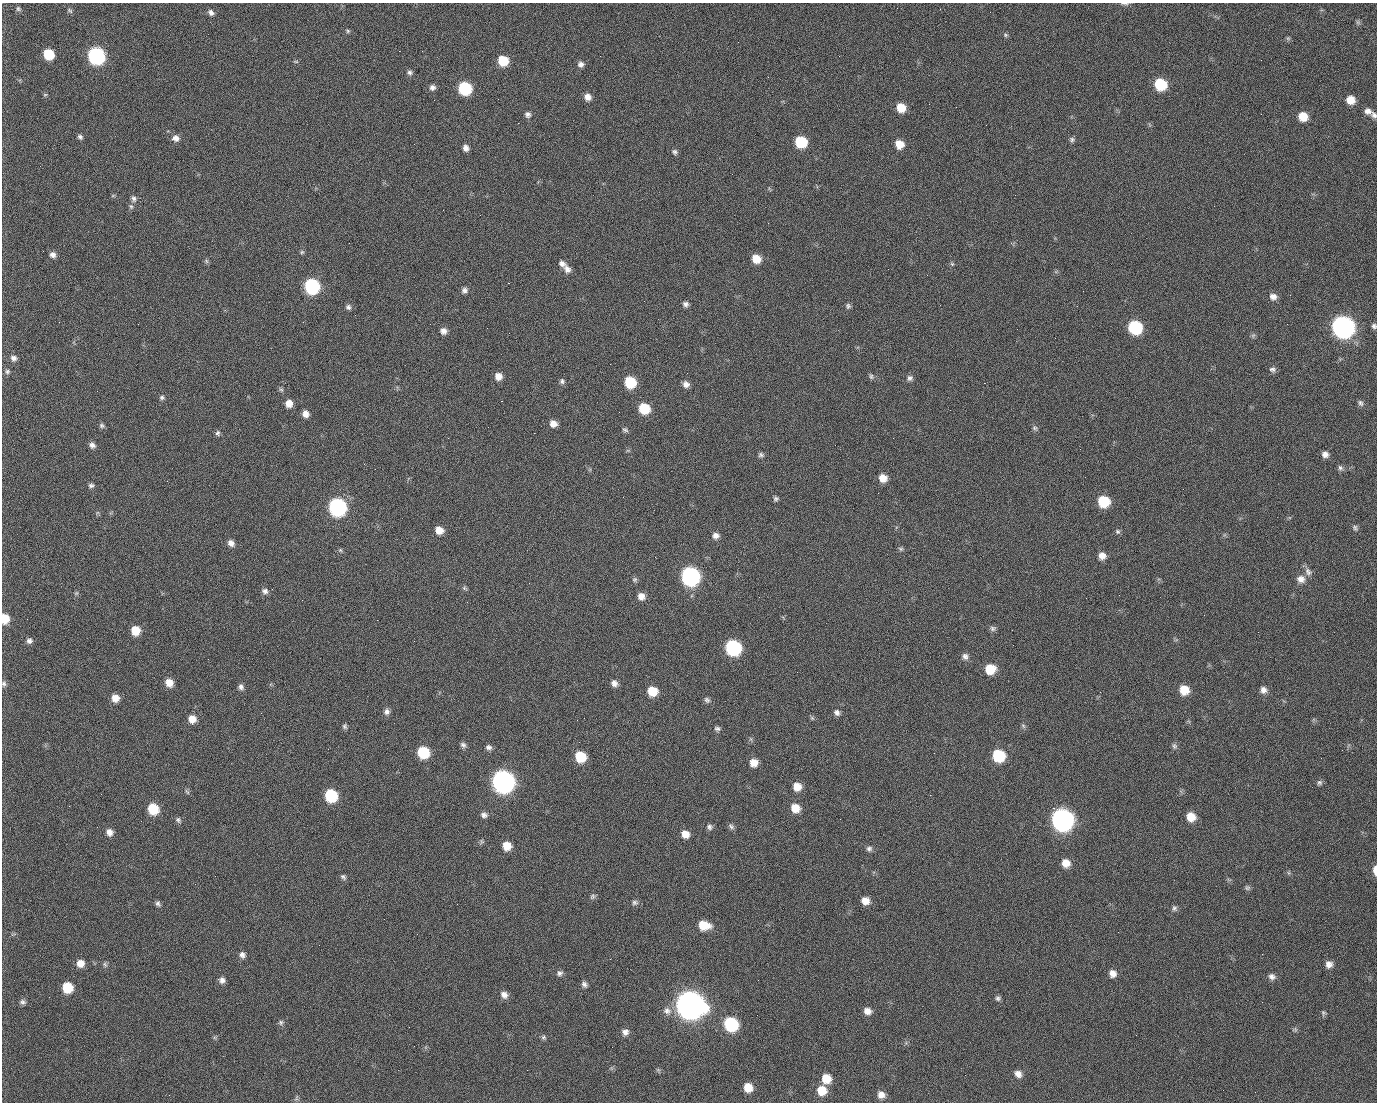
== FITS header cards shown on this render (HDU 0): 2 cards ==
NAXIS1  =                 1375 / length of data axis 1
NAXIS2  =                 1100 / length of data axis 2

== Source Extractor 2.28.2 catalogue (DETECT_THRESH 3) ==
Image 1375 x 1100 px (HDU 0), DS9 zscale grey, 1 PNG px = 1 image px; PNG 1379 x 1104 px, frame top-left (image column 1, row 1100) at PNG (2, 3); no overlay
Background 1460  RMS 29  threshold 88.1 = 3 sigma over >= 5 px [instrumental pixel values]
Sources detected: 222; all 222 listed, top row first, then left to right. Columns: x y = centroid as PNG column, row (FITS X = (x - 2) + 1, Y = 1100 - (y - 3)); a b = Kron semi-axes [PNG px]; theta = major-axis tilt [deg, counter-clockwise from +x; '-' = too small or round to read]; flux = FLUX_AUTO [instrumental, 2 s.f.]
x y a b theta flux
1124 3 11 3 -1 4.1e+03
18 9 7 6 - 4.2e+03
71 12 6 3 -43 6.6e+03
211 12 8 6 -45 7.6e+03
990 12 2 2 - 1.5e+03
1358 22 7 5 -46 3.6e+03
348 31 6 5 - 3.2e+03
1005 35 7 5 -22 3.4e+03
1288 38 6 5 - 2.9e+03
399 51 2 2 - 2.3e+04
49 54 8 7 - 7.3e+04
96 56 9 9 - 5.1e+05
296 61 7 3 -8 2.3e+03
503 61 8 8 - 5.8e+04
581 64 7 7 - 7.7e+03
410 72 7 6 - 5.5e+03
1160 84 9 8 - 1.0e+05
432 87 7 7 - 7.4e+03
465 88 8 8 - 1.8e+05
45 95 6 4 1 2.3e+03
588 97 8 7 - 1.3e+04
498 99 2 2 - 1.1e+03
434 100 3 2 - 4.3e+03
1350 100 8 8 - 2.6e+04
929 104 2 2 - 8.1e+02
901 108 8 7 - 3.6e+04
1368 111 10 8 -21 1.0e+04
528 114 8 7 - 6.7e+03
1374 115 9 6 -52 6.7e+03
1303 117 8 8 - 3.5e+04
518 123 2 2 - 2.6e+04
80 137 6 5 - 4.9e+03
176 138 9 8 - 1.1e+04
1072 140 7 7 - 4.6e+03
801 142 8 8 - 9.2e+04
899 144 8 7 - 3.1e+04
466 148 7 6 - 9.9e+03
675 152 7 7 - 5.1e+03
113 195 6 4 19 2.2e+03
1015 195 2 2 - 7.0e+03
134 199 9 7 -72 6.9e+03
131 206 7 5 -63 4.1e+03
302 252 6 5 - 3.0e+03
53 255 7 7 - 9.1e+03
756 259 8 7 - 3.2e+04
206 261 7 4 -88 3.3e+03
562 263 9 7 -46 8.7e+03
952 264 6 5 - 3.0e+03
567 269 10 8 -59 1.1e+04
927 275 2 2 - 1.1e+03
508 283 2 2 - 5.7e+04
312 286 9 8 - 3.1e+05
464 290 7 6 - 7.2e+03
1083 291 2 2 - 3.4e+03
1290 295 2 2 - 2.4e+03
1273 297 9 8 - 1.1e+04
686 304 7 6 - 6.5e+03
848 306 7 6 - 4.5e+03
348 307 7 6 - 5.4e+03
355 315 2 2 - 1.1e+03
59 322 3 2 - 1.5e+03
1287 324 2 2 - 1.3e+03
1374 326 6 5 - 5.0e+03
1135 327 9 8 - 1.8e+05
1343 327 10 10 - 1.4e+06
443 331 8 7 - 1.0e+04
1253 335 7 5 78 3.8e+03
14 358 8 7 - 8.9e+03
1272 369 9 7 -11 6.4e+03
7 371 7 7 - 5.3e+03
498 376 8 7 - 1.6e+04
871 376 8 5 -68 4.2e+03
910 378 8 7 - 6.4e+03
562 381 7 6 - 5.1e+03
630 382 8 8 - 9.1e+04
984 383 2 2 - 2.1e+04
686 384 8 7 - 1.1e+04
281 390 7 5 -52 3.7e+03
97 391 2 2 - 1.4e+03
162 397 7 6 - 4.4e+03
501 401 3 2 - 5.9e+04
289 403 7 7 - 1.9e+04
1360 403 8 6 -64 5.3e+03
644 408 9 8 - 6.9e+04
305 414 7 6 - 1.4e+04
553 424 8 7 - 1.5e+04
102 426 8 6 -33 4.7e+03
1035 428 8 6 -19 4.3e+03
625 430 8 5 -26 4.3e+03
218 433 7 6 - 4.8e+03
92 445 8 6 -49 8.1e+03
1325 454 7 7 - 9.6e+03
761 455 8 6 -8 4.9e+03
1340 468 8 7 - 5.5e+03
883 478 8 8 - 2.1e+04
91 485 7 6 - 5.2e+03
623 497 2 2 - 3.3e+03
776 499 6 5 - 4.5e+03
1103 501 9 8 - 8.9e+04
337 507 9 9 - 5.6e+05
1355 528 8 6 -59 4.7e+03
439 530 8 7 - 2.1e+04
1117 531 7 6 - 4.4e+03
716 536 8 8 - 9.6e+03
231 543 9 7 -47 1.1e+04
901 549 7 5 -10 3.7e+03
340 550 5 5 - 2.9e+03
1102 556 8 8 - 1.5e+04
655 557 2 2 - 1.0e+03
1308 572 12 9 -57 9.9e+03
690 576 10 9 - 6.7e+05
635 579 7 6 - 4.0e+03
1301 579 10 9 - 1.4e+04
464 588 8 5 -36 3.6e+03
265 591 8 7 - 7.8e+03
76 593 6 5 - 3.0e+03
641 596 8 7 - 1.4e+04
5 619 8 7 - 3.9e+04
27 619 2 2 - 4.1e+03
377 620 2 2 - 1.2e+04
993 628 8 7 - 5.4e+03
135 630 8 7 - 3.9e+04
29 641 7 7 - 6.7e+03
414 641 2 2 - 9.8e+02
733 648 9 9 - 3.2e+05
965 656 9 7 -65 8.2e+03
990 669 9 8 - 4.5e+04
169 683 8 8 - 2.1e+04
614 683 8 7 - 1.1e+04
4 684 8 6 86 5.1e+03
241 687 8 7 - 6.8e+03
1184 690 9 8 - 3.8e+04
1263 690 9 8 - 1.1e+04
652 691 8 8 - 4.4e+04
115 698 8 7 - 2.0e+04
707 700 8 7 - 5.6e+03
387 712 8 7 - 7.9e+03
837 712 8 7 - 7.4e+03
812 718 7 4 -45 3.1e+03
192 719 8 8 - 2.1e+04
345 726 7 6 - 4.1e+03
1023 726 7 5 -47 3.6e+03
717 729 7 6 - 5.3e+03
751 739 6 4 -71 3.0e+03
463 745 8 6 -80 6.4e+03
1174 746 9 7 -78 5.3e+03
488 747 7 6 - 6.7e+03
423 752 8 8 - 9.6e+04
934 753 2 2 - 2.0e+03
998 756 9 8 - 1.1e+05
580 757 9 8 - 7.1e+04
754 763 8 8 - 2.1e+04
503 781 10 10 - 1.5e+06
1319 782 7 7 - 4.8e+03
797 787 8 8 - 2.3e+04
187 792 9 3 -56 3.3e+03
101 794 2 2 - 2.7e+03
930 795 2 2 - 8.6e+03
331 796 9 8 - 1.3e+05
69 806 2 2 - 1.0e+03
795 808 9 8 - 2.9e+04
1053 808 2 2 - 1.7e+04
153 809 8 8 - 7.1e+04
484 815 8 7 - 7.5e+03
1191 817 9 8 - 3.0e+04
178 820 8 6 -53 4.8e+03
1062 820 11 10 - 1.5e+06
731 826 9 5 -41 5.3e+03
709 827 8 7 - 6.3e+03
109 832 8 8 - 1.2e+04
685 834 8 7 - 1.9e+04
482 842 7 5 -73 3.5e+03
507 846 8 8 - 2.6e+04
869 849 8 7 - 5.9e+03
1066 863 9 8 - 2.2e+04
1375 870 9 4 -88 1.4e+04
343 877 8 6 -41 4.9e+03
1247 888 7 6 - 4.3e+03
593 896 8 6 46 4.6e+03
865 901 8 7 - 1.8e+04
635 902 8 7 - 6.0e+03
158 904 7 6 - 5.4e+03
457 904 2 2 - 1.4e+03
1174 908 8 6 -69 5.1e+03
229 921 2 2 - 7.7e+02
704 925 11 8 -12 4.1e+04
1118 932 2 2 - 2.7e+03
242 955 8 7 - 8.2e+03
610 959 3 2 - 2.8e+03
80 963 8 8 - 1.8e+04
105 964 8 5 -50 4.3e+03
1329 964 8 8 - 1.1e+04
560 973 8 7 - 6.3e+03
1113 974 8 8 - 1.2e+04
1272 976 9 7 -23 8.5e+03
222 980 8 7 - 8.6e+03
758 980 2 2 - 1.8e+03
584 984 8 6 -56 6.4e+03
67 987 8 8 - 5.8e+04
504 995 9 7 -41 1.2e+04
998 998 6 6 - 4.9e+03
23 1002 8 6 -2 5.8e+03
690 1005 12 11 - 3.5e+06
667 1011 12 10 -26 1.4e+04
867 1011 9 7 -25 1.3e+04
1323 1013 7 6 - 3.9e+03
757 1015 2 2 - 1.1e+03
281 1022 7 7 - 5.0e+03
731 1024 9 9 - 1.9e+05
1295 1030 7 6 - 3.6e+03
625 1032 8 8 - 1.0e+04
1136 1035 2 2 - 8.7e+02
543 1037 6 6 - 4.0e+03
658 1070 5 5 - 3.1e+03
1018 1074 9 7 -40 1.2e+04
826 1078 9 8 - 3.5e+04
748 1087 8 7 - 2.9e+04
822 1090 10 9 - 3.5e+04
1255 1092 2 2 - 8.6e+02
169 1095 2 2 - 5.7e+03
881 1095 9 8 - 1.4e+04
296 1098 9 5 67 3.7e+03
At the frame edge (FLAGS 8, measured only in part): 6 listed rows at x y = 1124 3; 1374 115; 1374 326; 5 619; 4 684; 1375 870